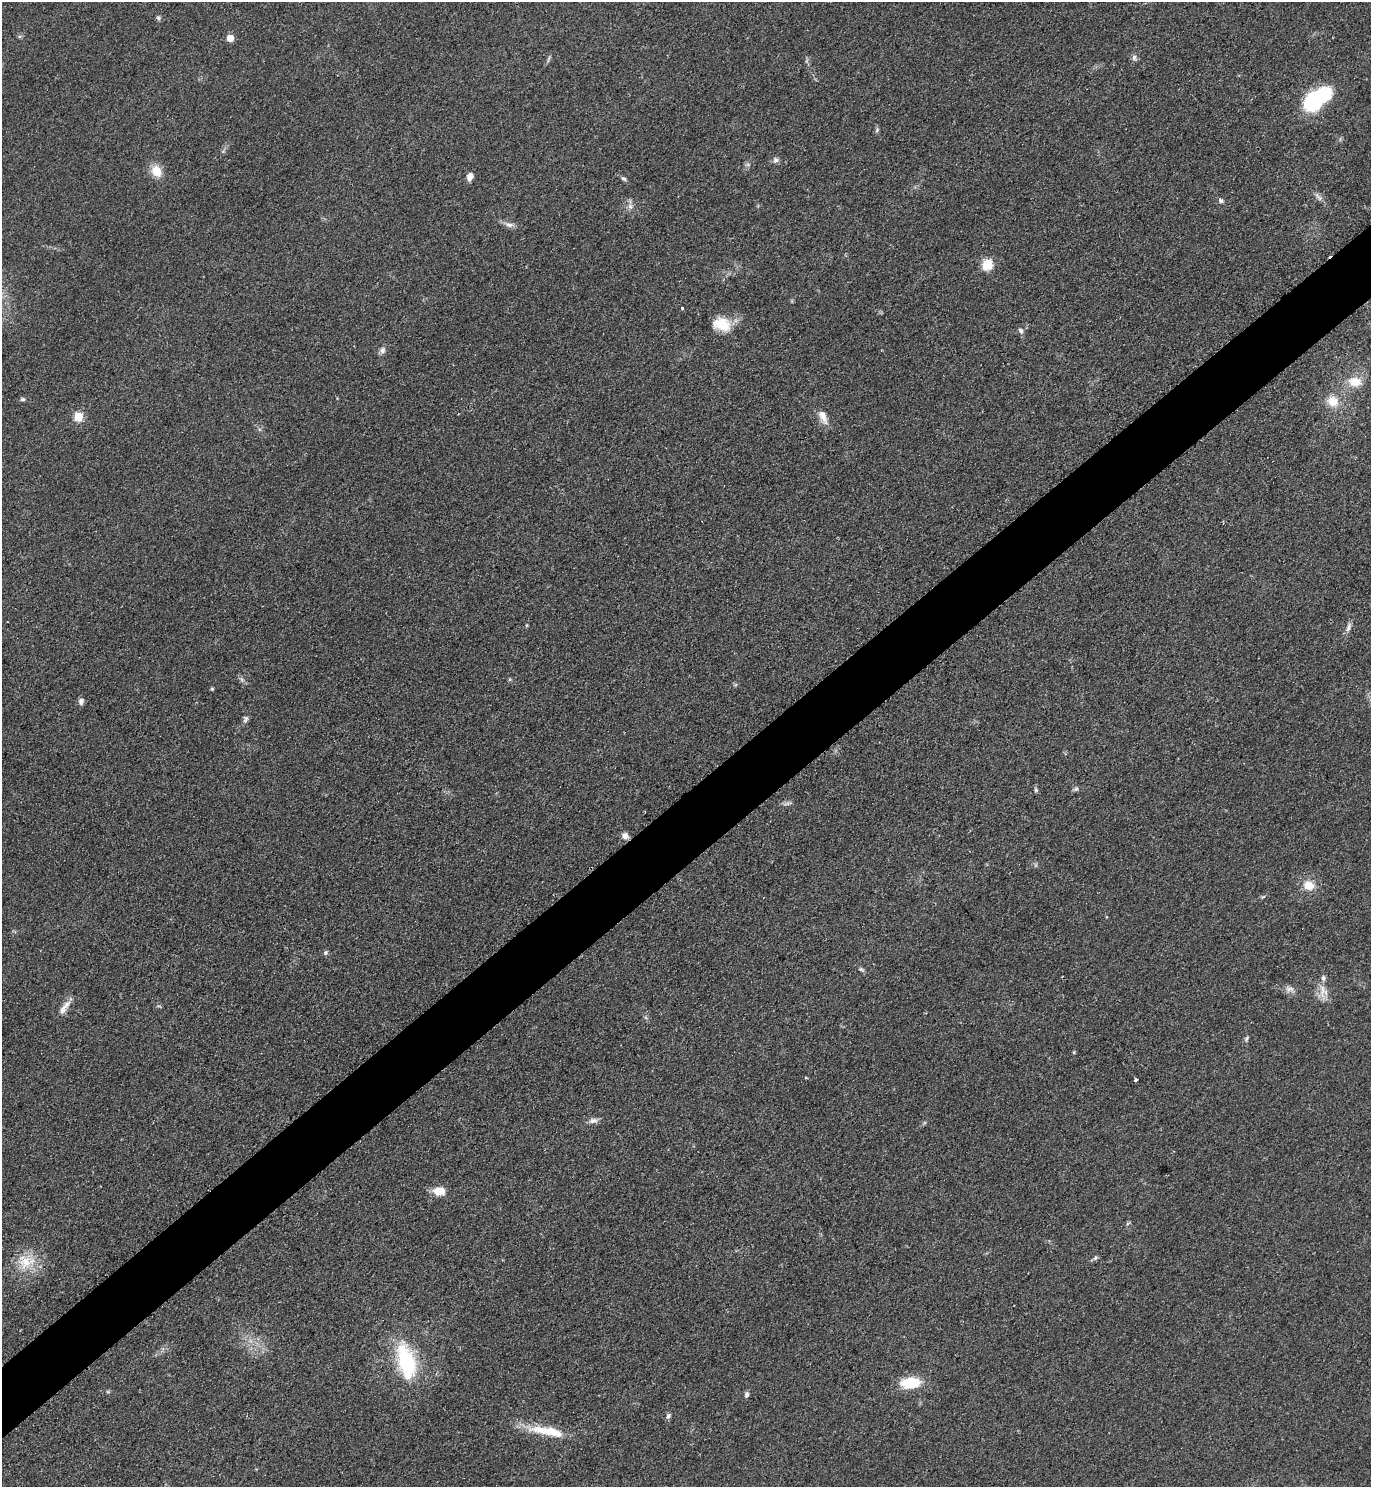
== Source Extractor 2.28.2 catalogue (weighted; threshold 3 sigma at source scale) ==
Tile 7 of 4 x 4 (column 3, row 2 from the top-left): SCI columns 3051-4419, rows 2976-4460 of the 5957 x 5960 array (HDU 1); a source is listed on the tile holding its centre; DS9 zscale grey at full resolution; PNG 1373 x 1489 px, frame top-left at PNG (2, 2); no overlay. Shown black and unused: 5% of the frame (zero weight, under 2 of 3 exposures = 1% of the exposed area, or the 3 px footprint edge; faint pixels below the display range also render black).
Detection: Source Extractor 2.28.2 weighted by HDU 2 'WHT'; one run over the whole footprint, this tile lists its part. Background 0.0786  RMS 0.0081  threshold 0.0366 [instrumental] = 3 sigma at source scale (4.5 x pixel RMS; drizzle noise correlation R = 1.50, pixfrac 1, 0.05/0.05 arcsec/px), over >= 5 px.
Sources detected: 54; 2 inside a brighter listed object's ellipse — not listed separately; the other 52 listed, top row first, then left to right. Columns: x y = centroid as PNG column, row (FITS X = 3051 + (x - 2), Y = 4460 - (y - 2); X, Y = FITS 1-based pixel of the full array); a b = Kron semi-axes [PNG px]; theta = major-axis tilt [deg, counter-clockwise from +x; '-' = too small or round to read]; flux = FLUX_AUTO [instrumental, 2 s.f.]
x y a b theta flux
158 18 7 5 -23 1.5
230 38 5 5 - 15
1134 57 8 6 88 2.3
1315 100 25 12 40 120
877 130 6 4 72 1.3
776 160 7 7 - 2.5
156 171 13 11 -62 13
470 177 10 6 69 4.5
624 179 8 5 -19 1.5
1318 197 15 5 -46 3.2
1221 201 6 6 - 2.3
630 206 8 4 -71 2.2
509 225 12 6 -5 3.7
987 265 12 11 - 14
682 308 3 3 - 2.7
722 324 22 15 -15 18
1021 331 8 6 -56 2.3
382 350 9 7 78 3.1
1355 382 18 12 -9 13
337 398 4 4 - 0.54
22 399 7 5 -13 1.4
1333 401 13 12 - 12
823 416 21 8 -64 7.4
78 417 5 5 - 35
526 625 5 3 - 0.85
1348 627 13 5 69 3.5
212 689 4 3 - 1.1
81 701 8 6 75 2.9
246 719 11 5 61 2.4
1076 789 6 6 - 1.6
1036 790 5 5 - 1.2
787 804 11 4 13 2
625 836 8 6 -46 4.7
1309 885 12 10 -25 12
1263 897 6 4 20 1
325 952 7 5 89 1.4
861 969 7 5 -29 1.4
1289 989 12 8 5 3.9
1322 990 25 6 -87 6.8
63 1009 19 8 61 6.3
1246 1038 8 3 71 1.3
806 1078 5 3 - 0.76
1135 1080 3 3 - 3.2
593 1121 11 7 9 3.6
439 1191 11 8 1 12
1095 1258 6 5 - 1.5
26 1262 26 15 22 20
406 1362 37 19 -71 63
910 1383 22 12 5 25
746 1395 7 5 66 2
668 1416 7 5 84 1.8
547 1431 48 11 -10 26